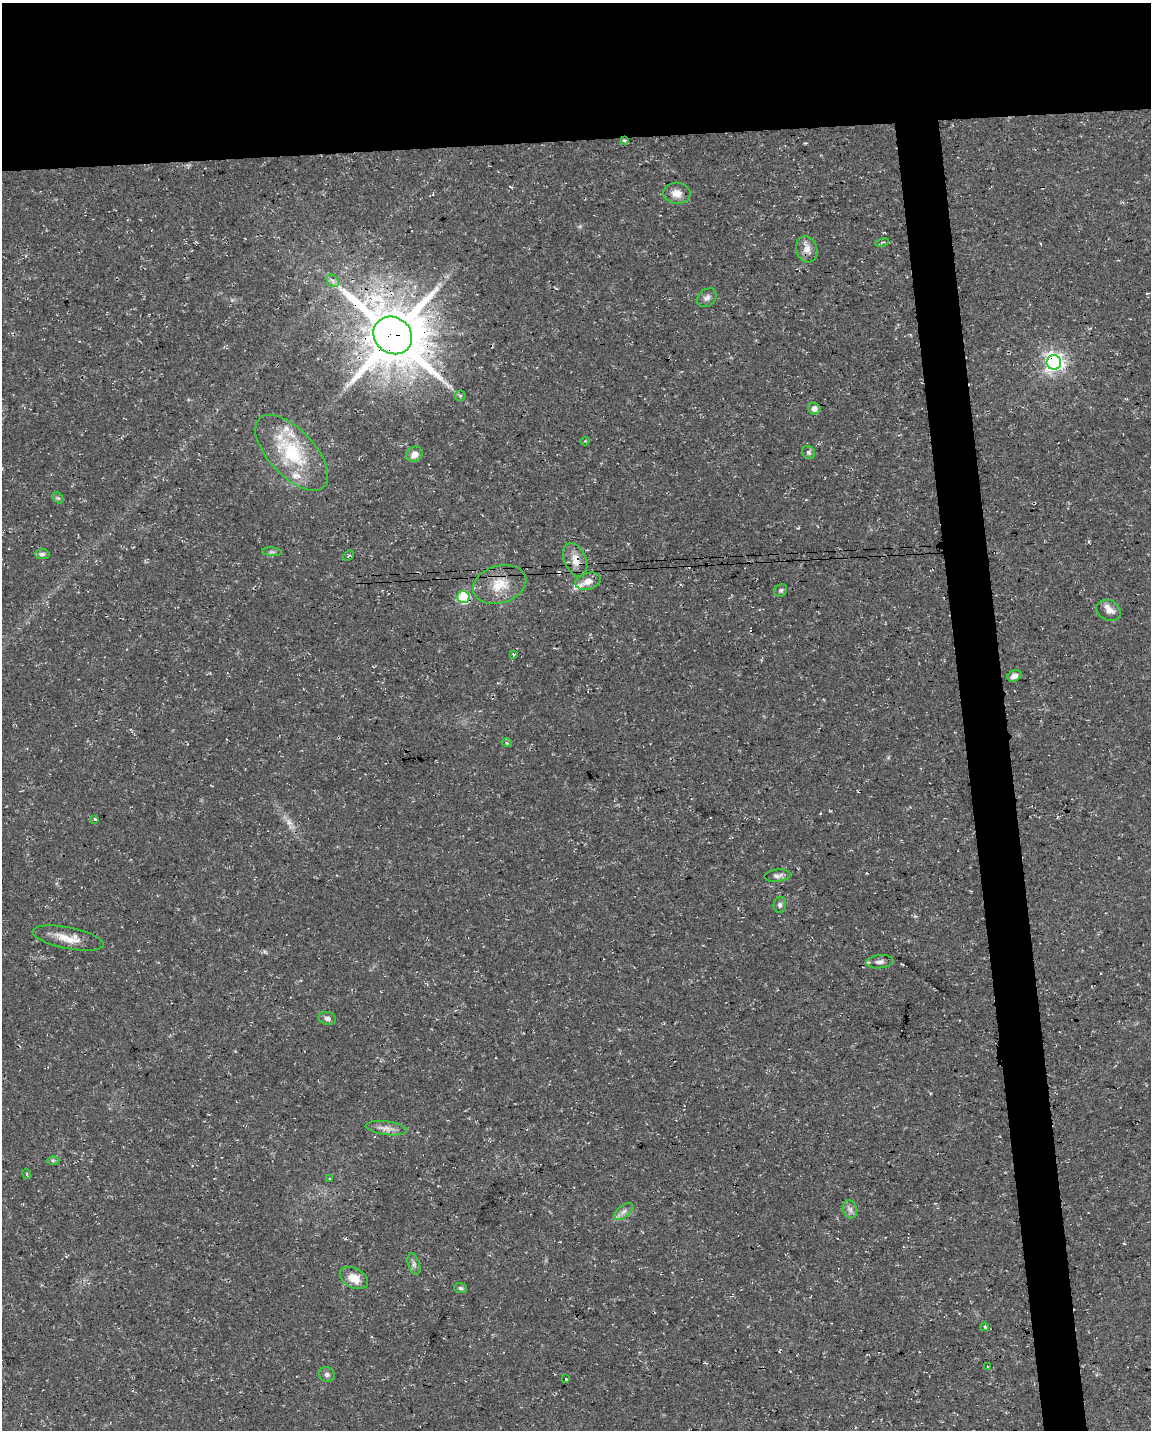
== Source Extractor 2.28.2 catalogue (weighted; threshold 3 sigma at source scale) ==
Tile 2 of 4 x 3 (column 2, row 1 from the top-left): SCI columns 1151-2299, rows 2912-4339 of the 4598 x 4353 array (HDU 1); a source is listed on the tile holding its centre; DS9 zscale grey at full resolution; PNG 1153 x 1432 px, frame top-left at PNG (2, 3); each listed source drawn as its Kron ellipse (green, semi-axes under 4 px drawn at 4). Shown black and unused: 13% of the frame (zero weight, under 3 of 4 exposures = <1% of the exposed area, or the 3 px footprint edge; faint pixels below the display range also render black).
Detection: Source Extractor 2.28.2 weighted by HDU 2 'WHT'; one run over the whole footprint, this tile lists its part. Background 0.0367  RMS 0.0033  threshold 0.015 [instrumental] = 3 sigma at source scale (4.5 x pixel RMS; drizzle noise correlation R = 1.50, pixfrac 1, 0.0396/0.0396 arcsec/px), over >= 5 px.
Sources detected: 56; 1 too faint to see at this stretch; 5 cosmic-ray / hot-pixel residue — neither listed nor drawn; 4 inside a brighter listed object's ellipse — not listed separately; the other 46 listed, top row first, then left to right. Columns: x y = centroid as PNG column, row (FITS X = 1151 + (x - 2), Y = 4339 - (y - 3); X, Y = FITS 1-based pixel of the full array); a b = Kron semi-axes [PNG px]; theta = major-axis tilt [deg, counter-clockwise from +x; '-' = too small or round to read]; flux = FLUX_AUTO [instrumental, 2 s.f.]
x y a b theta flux
624 140 4 4 - 0.74
677 193 13 10 -4 3
882 242 7 3 12 0.48
807 249 13 10 -72 2.8
333 281 7 5 -48 1
707 298 11 8 42 1.4
393 335 20 18 -38 2500
1054 362 7 7 - 170
460 396 5 5 - 0.5
814 408 6 6 - 1.9
585 441 4 4 - 0.37
292 453 47 23 -47 24
809 453 7 6 - 0.78
414 454 8 7 - 2.4
58 498 6 5 - 0.51
272 552 10 3 -4 0.65
42 554 7 5 -1 0.89
349 556 6 3 43 0.4
575 560 18 11 -67 4.1
588 581 13 8 17 2.8
499 584 27 18 16 8.9
781 590 7 6 - 0.67
464 597 6 6 - 28
1109 610 13 10 -28 2.6
513 654 3 3 - 1.1
1014 676 7 5 29 1.7
507 743 5 3 - 0.35
95 819 3 3 - 0.43
778 876 13 6 6 1.3
780 905 8 6 84 0.91
68 938 36 10 -11 5.9
880 962 14 6 5 1.5
327 1018 9 6 -13 1.2
386 1128 21 6 -8 2.5
53 1160 6 4 -1 0.56
27 1174 5 3 - 0.33
329 1178 3 2 - 0.32
850 1209 9 7 -75 1.3
624 1212 11 6 41 1.5
414 1264 11 5 -72 1.2
354 1278 15 9 -28 4.3
461 1288 6 5 - 0.64
985 1327 4 3 - 0.37
987 1367 3 3 - 1.1
327 1375 8 7 - 1
565 1378 3 3 - 4
Overlapping masked pixels (flux is a lower limit): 4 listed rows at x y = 624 140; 393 335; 1054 362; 464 597